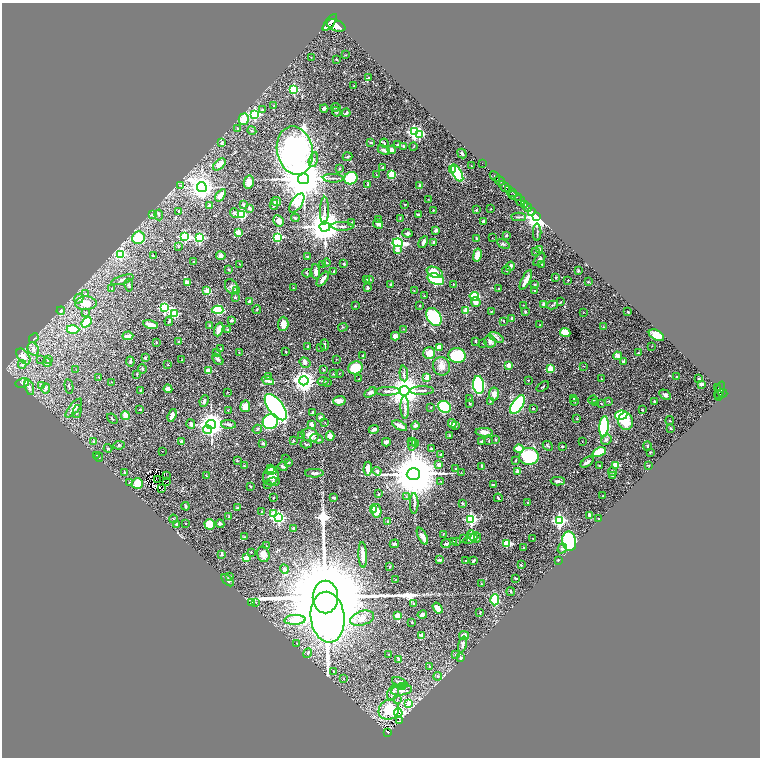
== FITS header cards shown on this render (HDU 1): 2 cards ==
NAXIS1  =                 1516
NAXIS2  =                 1511

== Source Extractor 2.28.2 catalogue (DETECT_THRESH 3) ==
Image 1516 x 1511 px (HDU 1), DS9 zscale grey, zoomed out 1/2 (1 PNG px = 2 x 2 image px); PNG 762 x 760 px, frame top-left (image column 1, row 1510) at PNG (2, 3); each listed source drawn as its Kron ellipse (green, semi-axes under 4 px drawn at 4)
Background 0.84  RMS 0.029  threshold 0.0879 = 3 sigma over >= 5 px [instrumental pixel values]
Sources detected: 536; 39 cannot appear on this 1/2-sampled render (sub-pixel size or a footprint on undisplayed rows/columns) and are neither listed nor drawn; the other 497 listed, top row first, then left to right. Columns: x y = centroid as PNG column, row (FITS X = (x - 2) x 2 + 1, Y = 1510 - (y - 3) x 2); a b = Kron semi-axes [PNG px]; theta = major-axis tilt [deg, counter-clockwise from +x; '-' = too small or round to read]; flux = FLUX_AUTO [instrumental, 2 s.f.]
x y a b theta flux
330 22 10 4 51 6600
336 25 10 5 -20 8100
346 55 2 2 - 2.4
311 57 2 1 - 1.5
336 59 2 1 - 2.5
369 78 3 2 - 8.7
354 86 2 2 - 2.1
294 89 3 3 - 400
274 106 3 3 - 4.4
336 107 5 4 - 7
324 108 4 3 - 16
262 110 4 3 - 6.8
336 112 5 3 - 7.5
346 113 4 2 - 10
255 114 4 4 - 720
244 119 6 5 - 99
238 129 3 3 - 9.1
252 131 4 3 - 5.9
414 132 4 3 - 1000
419 134 3 3 - 390
371 142 3 3 - 5.6
221 143 4 3 - 9.5
384 143 4 3 - 8.2
398 145 2 2 - 36
413 146 4 2 - 3.1
403 147 3 3 - 11
384 150 6 3 -28 19
392 150 4 3 - 27
295 151 24 18 -78 2200
462 153 5 3 - 8.6
347 157 5 2 - 7.2
313 160 8 4 77 16
482 163 2 1 - 23
219 164 7 4 41 46
471 166 2 1 - 2.4
339 168 3 2 - 5.8
383 168 3 3 - 4.3
452 169 2 2 - 80
457 173 9 4 -60 430
392 174 3 3 - 220
376 175 3 2 - 2
495 176 6 2 -44 1600
333 178 10 3 -3 12
351 178 7 6 - 330
304 179 5 5 - 28000
500 181 5 2 - 1700
249 182 6 5 - 49
180 185 3 3 - 5.4
368 185 4 3 - 8.4
420 186 3 3 - 13
504 186 6 4 -46 920
202 187 5 4 - 4700
509 189 3 2 - 660
512 192 3 1 - 320
221 195 7 3 53 56
515 196 8 3 -21 1300
428 199 2 2 - 2.2
520 200 6 3 -53 3200
276 201 5 3 - 18
297 203 11 5 57 450
405 204 2 2 - 4.6
524 204 3 2 - 940
210 205 3 3 - 11
244 205 4 4 - 7.3
274 205 5 3 - 12
527 207 5 2 - 1600
250 208 4 3 - 14
491 209 2 2 - 2.3
433 210 2 2 - 3
476 210 2 2 - 9.6
179 211 2 2 - 6.5
324 211 14 3 88 21
531 211 3 2 - 420
234 213 5 4 - 13
241 214 4 4 - 390
153 215 3 3 - 6.7
159 215 5 2 - 5
418 215 3 2 - 11
537 216 4 3 - 10000
519 217 7 2 -2 6.8
295 218 4 2 - 6.8
400 218 3 2 - 3.3
378 220 3 2 - 1.9
279 221 6 5 - 27
484 221 4 2 - 17
352 222 3 2 - 3.6
378 224 5 3 - 14
342 226 11 3 -1 16
325 227 5 5 - 13000
436 230 4 3 - 9.3
238 232 2 2 - 110
537 232 9 2 -89 7.7
407 233 5 4 - 13
506 235 4 3 - 5.3
185 237 4 3 - 670
278 237 3 3 - 460
139 238 6 6 - 130
199 238 4 3 - 600
492 238 2 1 - 1.6
476 239 3 2 - 3.2
423 242 6 3 62 17
434 242 2 2 - 23
398 243 5 3 - 1000
503 244 7 3 -31 7.7
178 247 3 2 - 4.3
540 249 2 2 - 4.6
397 250 3 2 - 47
535 251 3 2 - 4.3
121 254 4 3 - 310
477 255 6 4 77 54
153 256 2 2 - 3.1
221 256 4 4 - 14
307 257 3 2 - 4.1
539 259 7 3 51 19
193 262 2 2 - 8.8
327 263 4 3 - 6.4
240 264 2 1 - 2.2
344 264 3 3 - 5.6
542 264 3 3 - 4
323 265 3 2 - 2.9
510 266 5 3 - 28
229 270 3 2 - 4.1
506 270 4 2 - 6.3
578 271 2 2 - 24
316 272 7 4 -85 31
334 272 3 2 - 12
435 272 8 5 -20 65
307 273 4 3 - 6.3
556 277 3 3 - 3.9
323 279 8 3 52 31
370 279 4 3 - 5
436 279 8 5 -18 410
122 280 12 3 18 17
366 280 4 3 - 5.3
526 280 11 3 63 44
568 280 2 2 - 7.3
187 282 4 3 - 28
588 282 3 2 - 4.8
391 284 3 2 - 4.2
453 284 3 3 - 3.7
129 285 6 3 -82 8.7
535 285 3 2 - 5.1
231 287 8 5 -61 15
112 288 2 2 - 3.5
293 288 2 2 - 1.7
368 288 3 2 - 7.6
499 289 2 2 - 6.1
207 291 3 2 - 89
236 291 2 2 - 27
414 291 3 2 - 2.2
534 291 2 2 - 5.2
86 294 3 3 - 4.5
424 296 2 2 - 2.3
474 296 5 4 - 350
235 297 2 2 - 16
79 299 5 4 - 11
249 302 4 3 - 10
476 302 5 4 - 24
560 302 3 2 - 2.8
86 303 11 7 2 75
544 304 2 2 - 52
523 305 2 1 - 1.7
552 305 6 3 13 6.8
355 306 4 3 - 4.4
420 306 3 2 - 4.3
164 308 3 3 - 570
257 309 4 2 - 4.9
218 310 6 4 -3 190
61 311 4 3 - 11
466 311 2 2 - 150
525 311 3 3 - 5.3
86 312 4 3 - 5.1
491 312 3 3 - 3.1
628 312 3 2 - 3.2
583 313 2 1 - 1.4
174 314 3 3 - 310
434 317 10 6 -58 420
512 318 2 2 - 24
232 320 4 3 - 9.2
169 321 4 3 - 7.5
504 321 2 1 - 3.1
86 322 6 4 51 140
283 324 7 5 87 37
151 325 8 3 -14 36
210 325 3 3 - 5.5
540 325 2 2 - 5.3
343 327 5 2 - 4.8
603 327 2 2 - 1.9
73 329 6 4 -1 170
219 329 7 3 70 46
227 329 3 2 - 4.1
403 329 2 2 - 2.5
565 332 5 4 - 64
656 335 8 5 -28 66
128 336 5 3 - 30
395 336 4 3 - 40
496 337 8 3 -27 12
34 338 5 2 - 5
475 341 3 2 - 4.9
156 342 2 2 - 3.1
179 342 3 2 - 6.8
490 342 6 5 - 14
483 343 3 2 - 2.4
324 345 6 2 -89 7.1
308 346 2 2 - 8.7
652 346 2 1 - 1.6
321 347 2 1 - 2.1
439 347 3 3 - 48
220 348 3 2 - 2.2
33 349 7 5 -61 20
286 352 3 2 - 2.6
638 352 2 2 - 3.9
216 353 2 2 - 3.9
239 353 2 2 - 2.2
429 353 6 6 - 60
457 355 8 7 - 370
23 356 9 5 -51 39
363 356 2 2 - 4.7
618 356 4 3 - 40
145 358 3 2 - 7.4
41 359 2 1 - 25
218 359 7 3 -47 13
336 359 2 1 - 2
48 360 3 2 - 11
181 360 2 1 - 2.6
130 362 5 3 - 7
624 362 4 3 - 12
47 363 4 4 - 10
305 363 6 4 -34 15
22 364 4 4 - 10
168 365 2 2 - 2.7
509 365 3 3 - 41
441 366 9 8 - 45
584 366 3 2 - 2.1
356 368 7 6 - 170
142 369 5 3 - 7.4
323 369 3 2 - 3.1
550 369 3 2 - 170
76 370 2 2 - 2
208 370 2 2 - 120
340 373 2 2 - 1.9
404 373 8 4 -85 14
137 374 2 1 - 2.8
334 374 4 3 - 4.8
269 376 3 2 - 4.2
98 377 3 1 - 1.7
427 377 3 2 - 80
677 377 2 1 - 2.6
359 379 2 1 - 1.8
602 379 4 2 - 2.8
699 379 2 2 - 26
529 380 2 1 - 2.3
268 381 6 3 -23 23
304 381 5 4 - 3500
323 381 5 3 - 7.9
111 382 3 2 - 1.9
327 382 3 3 - 4.5
22 383 7 5 10 15
701 384 2 2 - 80
42 385 2 2 - 20
479 385 9 5 -83 500
69 386 7 2 -79 6.5
29 387 8 4 -72 17
543 387 7 1 35 3.7
46 388 5 3 - 11
718 388 4 2 - 210
168 389 4 3 - 34
140 390 2 2 - 2.8
422 390 12 3 2 17
720 390 9 2 70 470
388 391 12 3 1 20
404 391 5 5 - 11000
227 392 2 1 - 3.7
370 393 6 4 32 19
723 393 4 3 - 770
494 394 6 5 - 25
665 395 6 4 -27 17
719 396 5 3 - 510
470 398 3 2 - 2.6
574 398 3 2 - 3.5
593 400 5 3 - 6.4
204 401 6 4 65 15
339 401 6 4 4 33
490 401 3 3 - 4.1
574 401 4 2 - 5.1
608 401 3 2 - 3.3
654 401 3 2 - 9.7
596 403 3 2 - 2.4
601 403 3 2 - 3
470 404 4 2 - 4.4
517 405 10 5 58 690
245 406 6 5 - 34
276 407 15 7 -53 1700
405 407 11 4 -88 18
431 407 2 1 - 2.3
444 407 7 5 -20 270
74 408 11 5 51 35
140 409 2 2 - 8.2
533 409 2 2 - 14
642 410 3 2 - 4
228 411 3 2 - 2.3
77 412 7 3 75 8.5
313 412 4 2 - 13
172 415 6 3 71 30
621 415 6 4 10 480
125 416 4 4 - 38
320 417 3 3 - 21
112 419 6 2 -39 4
577 419 3 2 - 2.9
270 421 8 7 - 450
626 421 9 7 -82 110
670 421 4 2 - 2.8
325 422 2 2 - 1.9
191 424 5 4 - 11
211 424 5 4 - 6300
229 424 7 3 -3 12
312 424 3 3 - 22
452 424 4 4 - 44
456 425 3 3 - 6.3
400 426 8 3 -27 33
415 426 4 3 - 11
604 427 10 4 86 500
671 428 3 2 - 8.1
257 429 5 3 - 5.7
374 429 5 3 - 15
208 430 4 3 - 97
484 432 8 4 -3 28
310 435 8 7 - 53
301 436 2 1 - 3.1
330 436 4 4 - 45
450 436 3 2 - 2.9
317 439 7 3 -18 17
293 440 3 2 - 4.7
496 440 3 3 - 5
606 440 5 5 - 13
411 441 3 3 - 3.9
482 441 3 2 - 5
489 441 2 2 - 2.8
582 441 2 2 - 1.8
94 442 3 3 - 8.1
181 442 4 3 - 15
386 442 4 3 - 23
263 443 2 2 - 24
306 444 6 3 -4 6
416 444 3 3 - 8.8
119 445 6 3 8 8
412 445 6 3 82 9.9
548 446 5 3 - 7
647 446 4 2 - 3.5
562 447 2 2 - 6.3
108 448 4 3 - 5.6
431 449 2 2 - 10
519 449 4 3 - 89
162 451 2 1 - 1.4
599 452 7 3 21 180
650 452 3 2 - 3.8
441 454 3 2 - 6.6
96 455 3 1 - 2
529 456 9 8 - 360
99 457 4 2 - 2.9
285 458 2 1 - 2
237 460 3 2 - 4.3
515 461 3 2 - 3.9
289 462 3 3 - 5.3
587 462 7 3 35 19
439 465 4 4 - 22
599 465 3 2 - 3.4
616 465 4 3 - 77
648 465 3 2 - 2.7
244 466 3 2 - 4.8
283 466 5 3 - 11
482 466 4 2 - 8.3
271 468 2 2 - 38
368 469 7 3 88 64
456 469 2 2 - 13
271 470 6 3 15 30
377 471 4 4 - 10
518 471 3 3 - 34
124 472 2 2 - 5.3
461 472 3 2 - 2
612 472 4 3 - 9.6
314 473 9 3 1 18
413 474 7 6 - 38000
166 476 2 1 - 6.8
206 476 2 2 - 3.6
271 476 9 7 68 74
612 476 4 3 - 6.7
158 479 3 1 - 0.71
167 481 2 1 - 0.59
441 481 2 2 - 2
558 481 7 3 -2 16
273 482 6 4 5 10
129 483 4 3 - 4.6
137 483 5 5 - 87
268 485 2 2 - 2.4
493 485 2 2 - 9.3
251 487 3 2 - 4.5
162 489 3 1 - 0.53
379 494 2 2 - 5.3
603 496 2 2 - 5.5
406 497 3 3 - 4.7
273 498 2 2 - 5.9
334 498 2 2 - 11
498 498 4 2 - 6.6
414 503 10 3 -90 13
528 503 2 2 - 9.5
462 504 3 3 - 5.7
186 506 4 2 - 9.1
237 508 3 3 - 5.9
373 509 4 3 - 61
376 511 7 5 -79 59
262 512 2 2 - 18
274 514 3 3 - 240
590 515 4 3 - 18
229 517 3 2 - 3.2
279 518 4 3 - 900
173 519 4 2 - 3.7
471 519 4 3 - 820
599 519 2 1 - 2.3
559 520 4 4 - 980
388 522 2 2 - 22
186 523 2 2 - 3.3
177 524 2 2 - 15
210 524 5 5 - 140
220 524 4 3 - 12
294 528 4 2 - 6.1
443 534 2 2 - 1.7
422 536 9 4 -63 28
472 536 6 4 -45 43
245 537 2 2 - 3.1
476 537 5 5 - 14
463 538 3 2 - 5.4
533 538 3 2 - 2
469 539 6 3 35 10
453 541 4 3 - 3.8
456 541 3 2 - 2.8
569 541 10 7 -80 670
507 543 3 2 - 160
394 544 4 3 - 8.9
446 544 5 3 - 12
266 546 3 2 - 2.8
524 548 3 2 - 2.5
562 549 5 4 - 11
251 552 2 2 - 4.4
222 554 3 2 - 12
263 554 8 6 -74 42
363 555 13 3 -87 55
247 558 2 2 - 140
440 560 3 2 - 9.3
558 560 2 2 - 2.9
465 561 2 2 - 9.4
473 561 3 2 - 9.9
521 565 2 2 - 6.2
390 566 4 2 - 3.9
284 569 5 4 - 16
230 576 3 3 - 5.7
516 578 2 2 - 3.5
396 579 2 2 - 1.6
227 580 7 3 -43 9.7
481 584 3 2 - 4.2
511 592 4 2 - 4.8
325 597 16 12 -90 210000
495 600 5 4 - 270
256 602 3 2 - 3
251 603 3 3 - 4.7
414 604 4 3 - 6.8
438 608 6 4 -56 43
480 613 4 3 - 4.2
422 615 5 3 - 21
398 616 3 3 - 78
328 617 25 17 -83 4200
362 618 12 7 17 45
295 620 10 5 3 120
412 622 2 2 - 3.2
421 635 4 3 - 15
464 635 5 3 - 39
297 643 3 2 - 2.6
463 644 8 3 73 18
308 653 5 3 - 9.5
389 655 3 2 - 3.5
456 655 3 2 - 2.9
461 658 3 3 - 4.2
399 659 3 3 - 8.8
429 666 3 3 - 4.4
333 671 3 2 - 3.5
438 676 4 4 - 11
344 678 3 2 - 2.9
400 682 8 4 -23 31
402 686 2 2 - 50
401 690 11 5 8 35
393 692 8 5 64 31
397 700 3 2 - 2.1
409 703 3 3 - 120
389 710 10 9 - 170
398 713 4 4 - 360
400 720 3 2 - 1.6
387 732 3 2 - 120
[39 sub-pixel or undisplayed-footprint detections neither listed nor drawn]